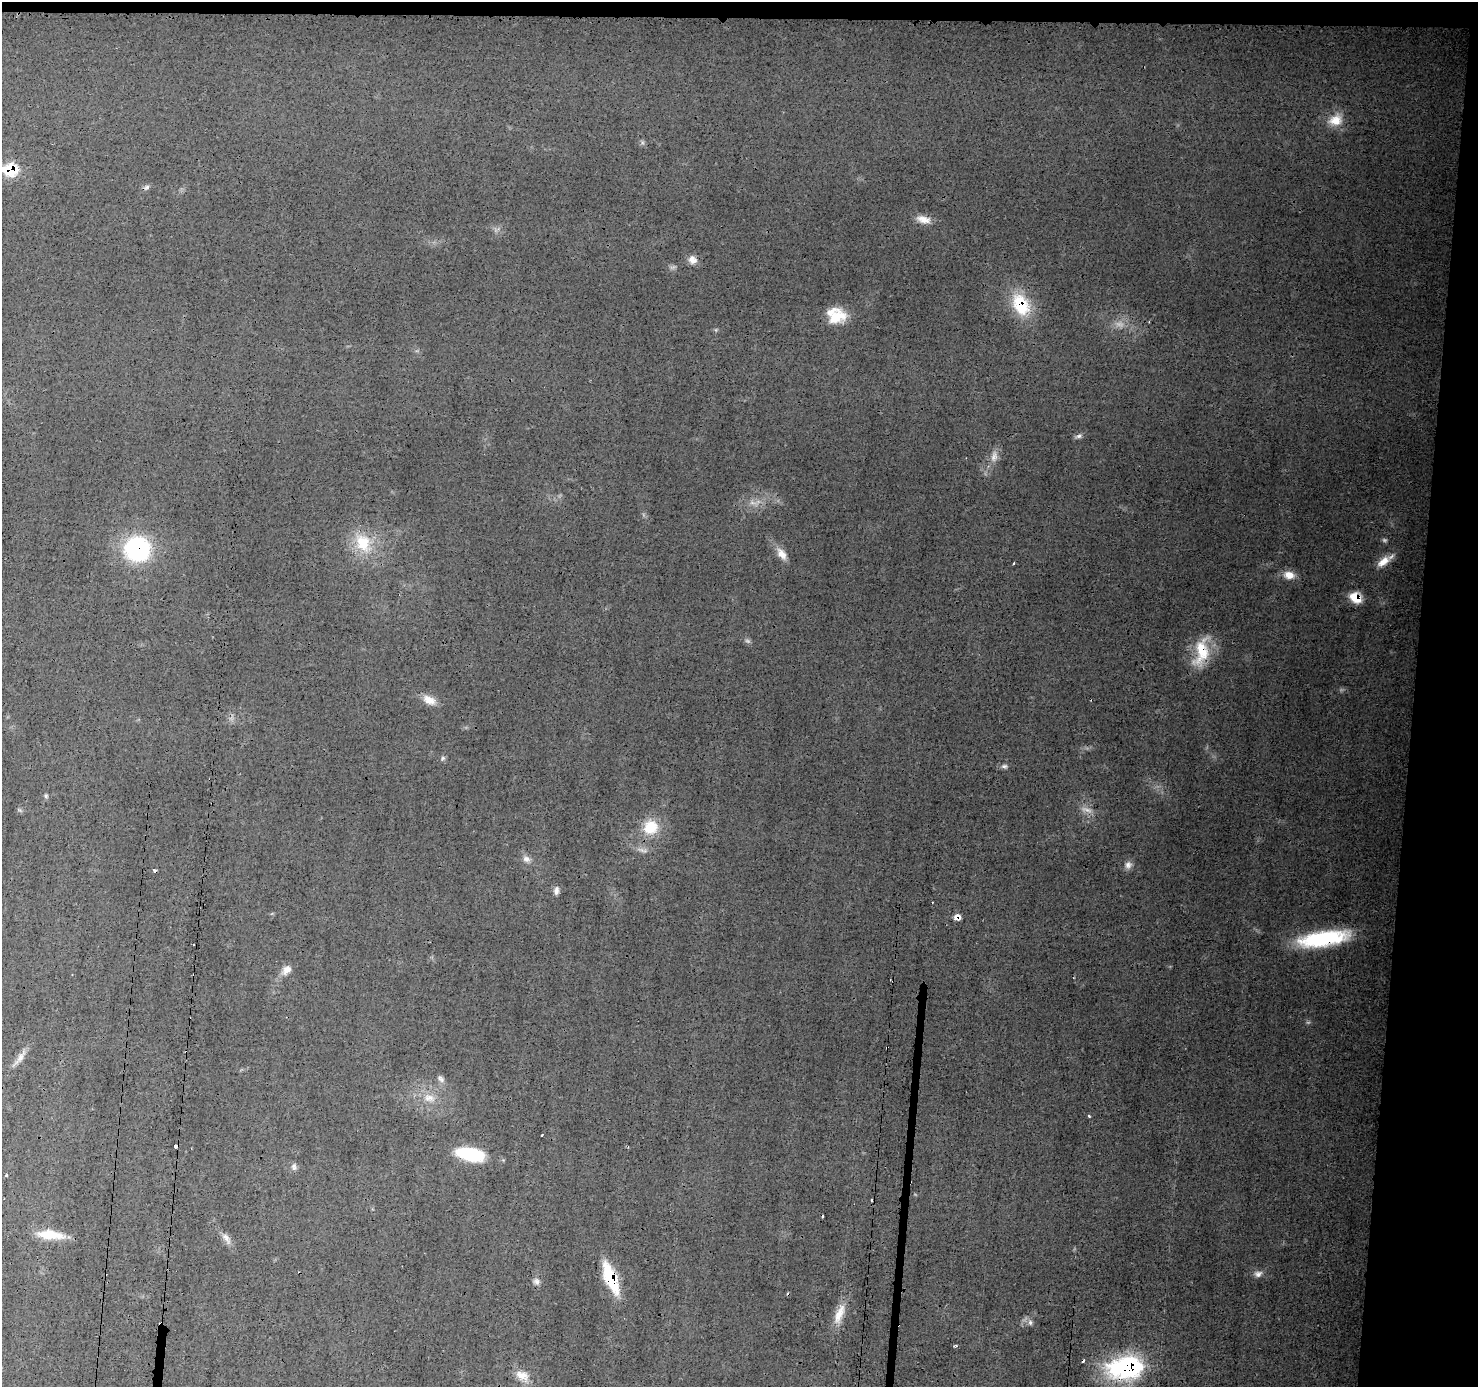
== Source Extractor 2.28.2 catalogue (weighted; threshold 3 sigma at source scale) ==
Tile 3 of 3 x 3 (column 3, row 1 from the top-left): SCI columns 2956-4431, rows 2881-4265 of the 4434 x 4474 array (HDU 1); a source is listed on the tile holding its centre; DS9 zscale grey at full resolution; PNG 1480 x 1389 px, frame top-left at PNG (2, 2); no overlay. Shown black and unused: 6% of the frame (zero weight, under 3 of 4 exposures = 2% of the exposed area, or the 3 px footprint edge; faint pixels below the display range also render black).
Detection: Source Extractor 2.28.2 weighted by HDU 2 'WHT'; one run over the whole footprint, this tile lists its part. Background 0.0141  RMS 0.0031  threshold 0.0138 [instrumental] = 3 sigma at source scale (4.5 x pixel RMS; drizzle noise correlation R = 1.50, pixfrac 1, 0.05/0.05 arcsec/px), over >= 5 px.
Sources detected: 63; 6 too faint to see at this stretch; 8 cosmic-ray / hot-pixel residue — not listed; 1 inside a brighter listed object's ellipse — not listed separately; the other 48 listed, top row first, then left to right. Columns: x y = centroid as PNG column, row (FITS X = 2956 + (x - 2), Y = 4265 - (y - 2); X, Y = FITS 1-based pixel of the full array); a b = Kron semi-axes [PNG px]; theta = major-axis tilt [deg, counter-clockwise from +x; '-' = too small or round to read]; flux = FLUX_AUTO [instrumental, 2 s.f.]
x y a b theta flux
1336 120 19 14 21 5.3
11 170 9 7 -8 23
147 187 8 5 27 0.8
923 219 19 9 -13 3.1
692 260 11 9 -49 2.3
1021 304 27 18 -63 15
837 317 23 15 29 7.8
1079 436 9 5 18 0.92
994 457 16 9 81 2.5
363 543 30 21 -65 12
137 549 22 21 - 42
782 554 16 9 -55 3
1383 561 18 9 38 3.6
1014 564 3 2 - 0.53
1289 575 14 10 -10 3.4
1356 597 11 9 -33 6.5
1201 652 38 16 77 12
429 700 18 10 -28 3.4
443 758 5 5 - 0.59
1004 766 8 5 1 0.85
46 796 6 5 - 0.55
650 827 18 17 - 9.1
526 859 11 8 -27 1.6
1128 865 10 9 - 1.5
556 890 11 7 84 1.3
957 917 7 6 - 2.1
1323 939 50 15 9 28
287 970 13 9 51 2.5
887 1047 3 2 - 0.28
21 1056 21 7 60 2.5
441 1079 11 6 -37 1.1
429 1098 16 11 -8 3.9
1089 1116 3 3 - 0.44
541 1135 3 2 - 0.45
175 1146 4 3 - 6.6
470 1154 28 12 -12 19
294 1167 10 7 -87 1
7 1175 3 3 - 1
50 1235 33 10 -5 8.1
226 1238 18 8 -56 2.1
1258 1274 11 8 12 1.5
611 1278 26 9 -67 21
536 1281 9 8 - 1.2
839 1314 30 10 69 5.2
1030 1322 8 6 -76 0.97
955 1345 5 3 - 0.36
1128 1367 21 12 7 81
522 1376 21 12 -26 4
Overlapping masked pixels (flux is a lower limit): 11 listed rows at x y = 11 170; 1021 304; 137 549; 1356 597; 1201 652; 957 917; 1323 939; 887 1047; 175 1146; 611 1278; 1128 1367
Isophote crosses this tile's border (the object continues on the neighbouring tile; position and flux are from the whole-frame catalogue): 1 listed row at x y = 11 170